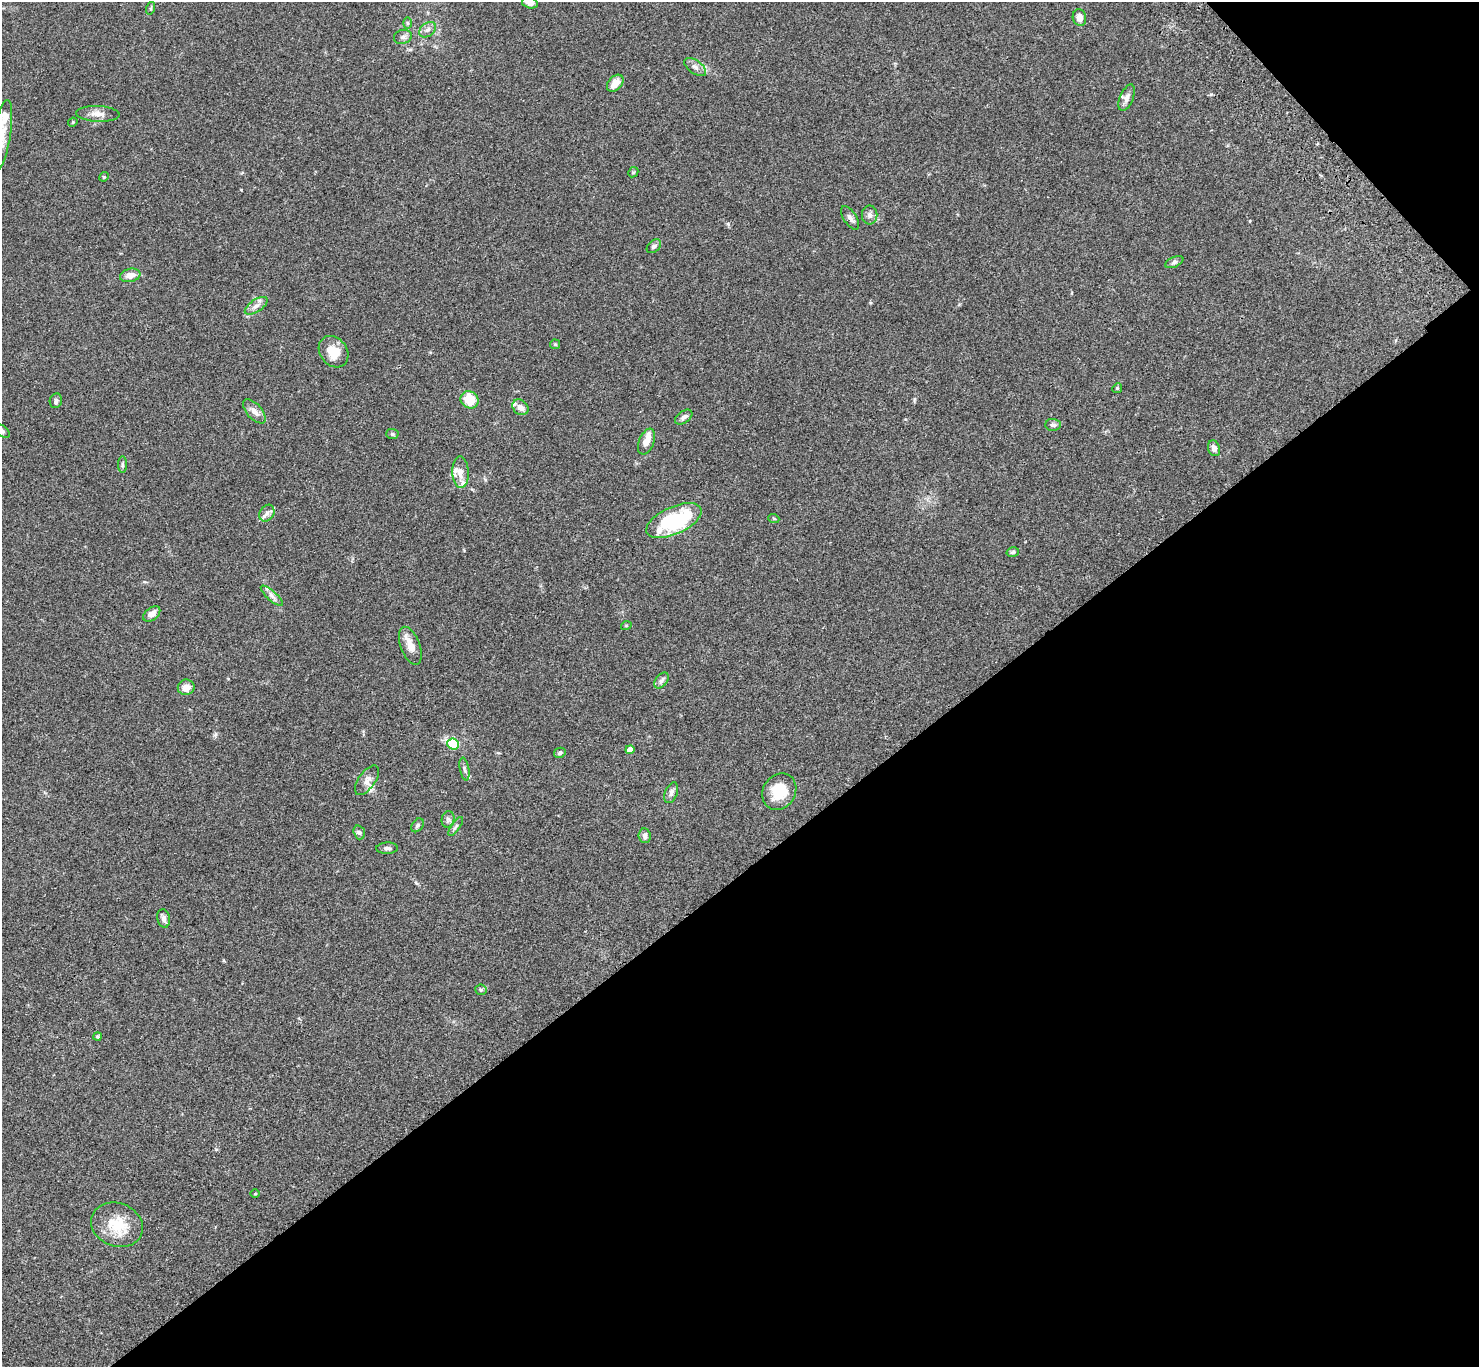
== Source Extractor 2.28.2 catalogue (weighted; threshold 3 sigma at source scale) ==
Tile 12 of 4 x 4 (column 4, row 3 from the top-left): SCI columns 4533-6009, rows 1750-3114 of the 6108 x 6088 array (HDU 1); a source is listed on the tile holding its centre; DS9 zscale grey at full resolution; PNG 1481 x 1369 px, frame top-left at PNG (2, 2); each listed source drawn as its Kron ellipse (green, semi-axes under 4 px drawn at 4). Shown black and unused: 38% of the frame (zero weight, under 3 of 4 exposures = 6% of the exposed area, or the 3 px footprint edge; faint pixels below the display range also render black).
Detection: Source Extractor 2.28.2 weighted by HDU 2 'WHT'; one run over the whole footprint, this tile lists its part. Background 0.0604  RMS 0.0053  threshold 0.0237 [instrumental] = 3 sigma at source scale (4.5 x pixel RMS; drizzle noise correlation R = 1.50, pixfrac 1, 0.05/0.05 arcsec/px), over >= 5 px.
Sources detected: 71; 8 inside a brighter listed object's ellipse — not listed separately; the other 63 listed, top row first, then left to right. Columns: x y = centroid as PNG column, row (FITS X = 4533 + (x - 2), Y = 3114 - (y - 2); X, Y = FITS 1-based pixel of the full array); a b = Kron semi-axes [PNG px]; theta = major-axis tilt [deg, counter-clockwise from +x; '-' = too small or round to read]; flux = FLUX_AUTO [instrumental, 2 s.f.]
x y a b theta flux
530 3 8 5 -14 2.6
151 8 6 4 71 0.68
1079 18 8 6 -76 3.4
408 23 6 4 -89 0.63
428 30 9 6 37 2
403 37 9 7 15 1.7
695 67 12 6 -36 2.4
615 83 10 6 47 5.5
1127 98 14 6 67 2.4
98 114 22 8 -3 4.2
73 122 5 4 - 0.49
2 135 35 8 81 6.9
633 172 5 4 - 0.68
104 177 5 4 - 0.59
870 215 9 7 90 2.2
850 218 13 6 -57 2.1
654 246 8 5 43 1.4
1174 262 9 5 25 1.3
130 275 10 6 11 4.4
256 306 13 6 34 2.5
555 344 5 5 - 0.54
334 352 17 13 -53 9.9
1117 388 5 4 - 0.61
470 400 9 8 - 12
56 401 7 6 - 1.6
520 407 9 7 -43 3.1
254 411 15 7 -48 3.4
684 417 10 5 36 1.8
1053 425 7 6 - 1.3
2 431 9 5 -37 1.4
392 434 6 5 - 0.88
646 442 13 7 68 4.8
1214 448 8 6 -71 2.6
122 465 8 4 90 0.91
460 472 16 8 -88 4.4
267 513 9 7 58 2.1
774 519 5 3 - 0.47
674 521 30 13 24 42
1013 552 6 4 14 0.82
272 596 14 5 -42 2.2
152 614 10 6 39 3.2
626 626 5 3 - 0.43
410 646 20 9 -69 5.6
662 680 9 6 50 1.5
186 687 8 7 - 4.5
453 744 6 5 - 28
630 750 4 4 - 6.3
560 753 6 5 - 1.3
464 769 11 4 -79 1.4
367 780 17 8 54 3.2
779 792 19 16 58 14
671 793 11 6 67 2.1
448 819 8 6 77 1.5
417 825 8 5 51 1.1
456 826 11 3 54 1
359 832 7 5 -72 1.1
645 836 7 6 - 1.7
387 848 11 5 3 1.5
164 918 9 6 -80 2
481 990 6 5 - 0.77
98 1037 4 4 - 0.72
255 1194 5 3 - 0.43
117 1225 26 21 -20 15
Isophote crosses this tile's border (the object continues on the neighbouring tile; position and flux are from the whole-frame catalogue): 3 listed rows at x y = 530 3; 2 135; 2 431